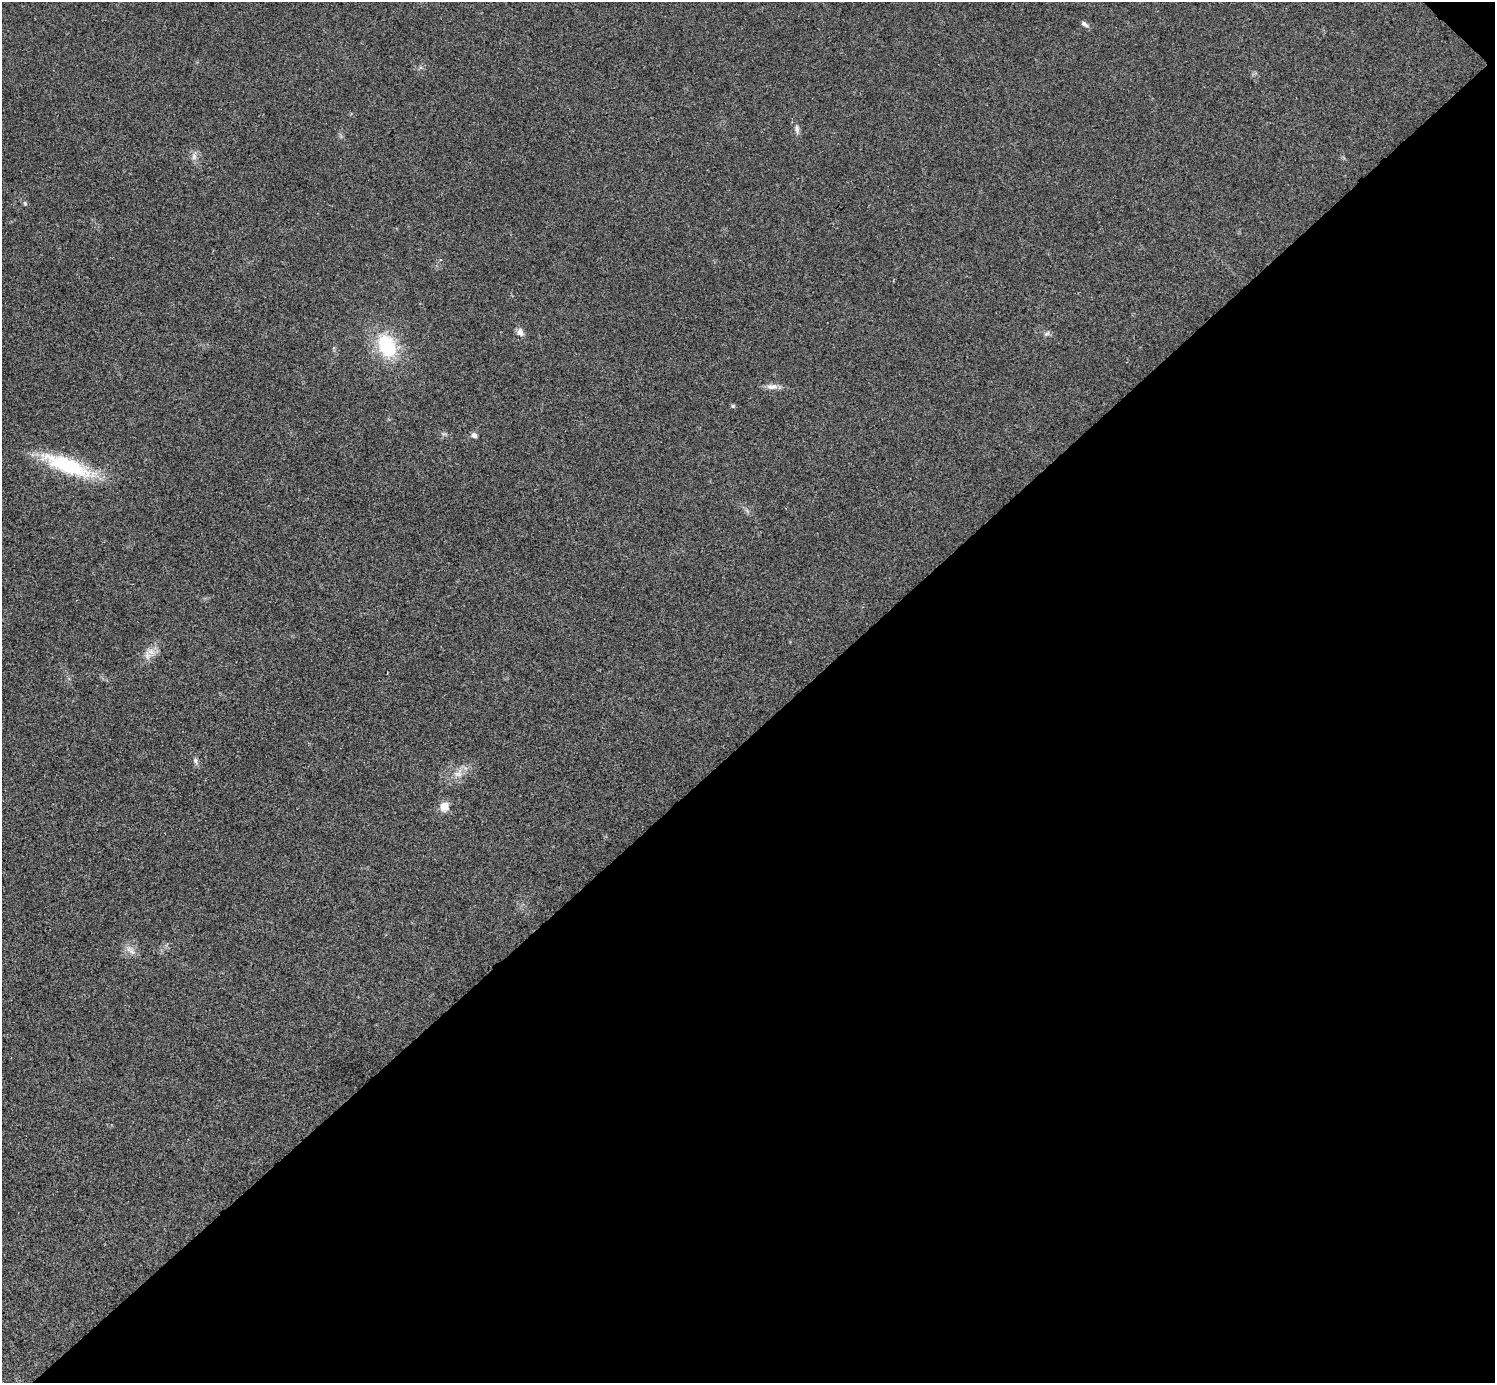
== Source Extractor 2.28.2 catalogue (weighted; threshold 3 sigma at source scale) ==
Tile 12 of 4 x 4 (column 4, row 3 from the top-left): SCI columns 4487-5979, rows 1682-3062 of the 5991 x 5991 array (HDU 1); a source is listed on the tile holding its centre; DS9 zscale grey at full resolution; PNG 1497 x 1385 px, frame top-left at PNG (2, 2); no overlay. Shown black and unused: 47% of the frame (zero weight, under 3 of 4 exposures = <1% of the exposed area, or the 3 px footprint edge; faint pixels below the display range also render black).
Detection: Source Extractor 2.28.2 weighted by HDU 2 'WHT'; one run over the whole footprint, this tile lists its part. Background 0.0218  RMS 0.0053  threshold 0.0241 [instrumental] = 3 sigma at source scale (4.5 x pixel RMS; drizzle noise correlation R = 1.50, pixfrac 1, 0.05/0.05 arcsec/px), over >= 5 px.
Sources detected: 16; all 16 listed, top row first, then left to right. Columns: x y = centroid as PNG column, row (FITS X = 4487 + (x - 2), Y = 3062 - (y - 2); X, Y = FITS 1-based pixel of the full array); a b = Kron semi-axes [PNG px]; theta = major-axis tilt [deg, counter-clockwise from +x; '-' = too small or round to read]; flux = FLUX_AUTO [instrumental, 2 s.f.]
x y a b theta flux
1084 24 11 5 -35 1.9
797 129 11 6 -84 2
194 157 9 7 -77 2.4
25 203 6 5 - 0.85
520 332 11 8 -72 2.7
1047 334 9 5 33 1.3
387 346 20 13 -67 38
772 387 17 8 0 3.5
733 406 6 5 - 0.78
474 435 7 6 - 1.8
67 465 64 17 -21 42
147 655 14 9 -89 4.1
195 761 9 5 -74 1.6
458 773 15 10 36 5.5
444 806 10 10 - 5.9
130 950 18 6 -42 3.2